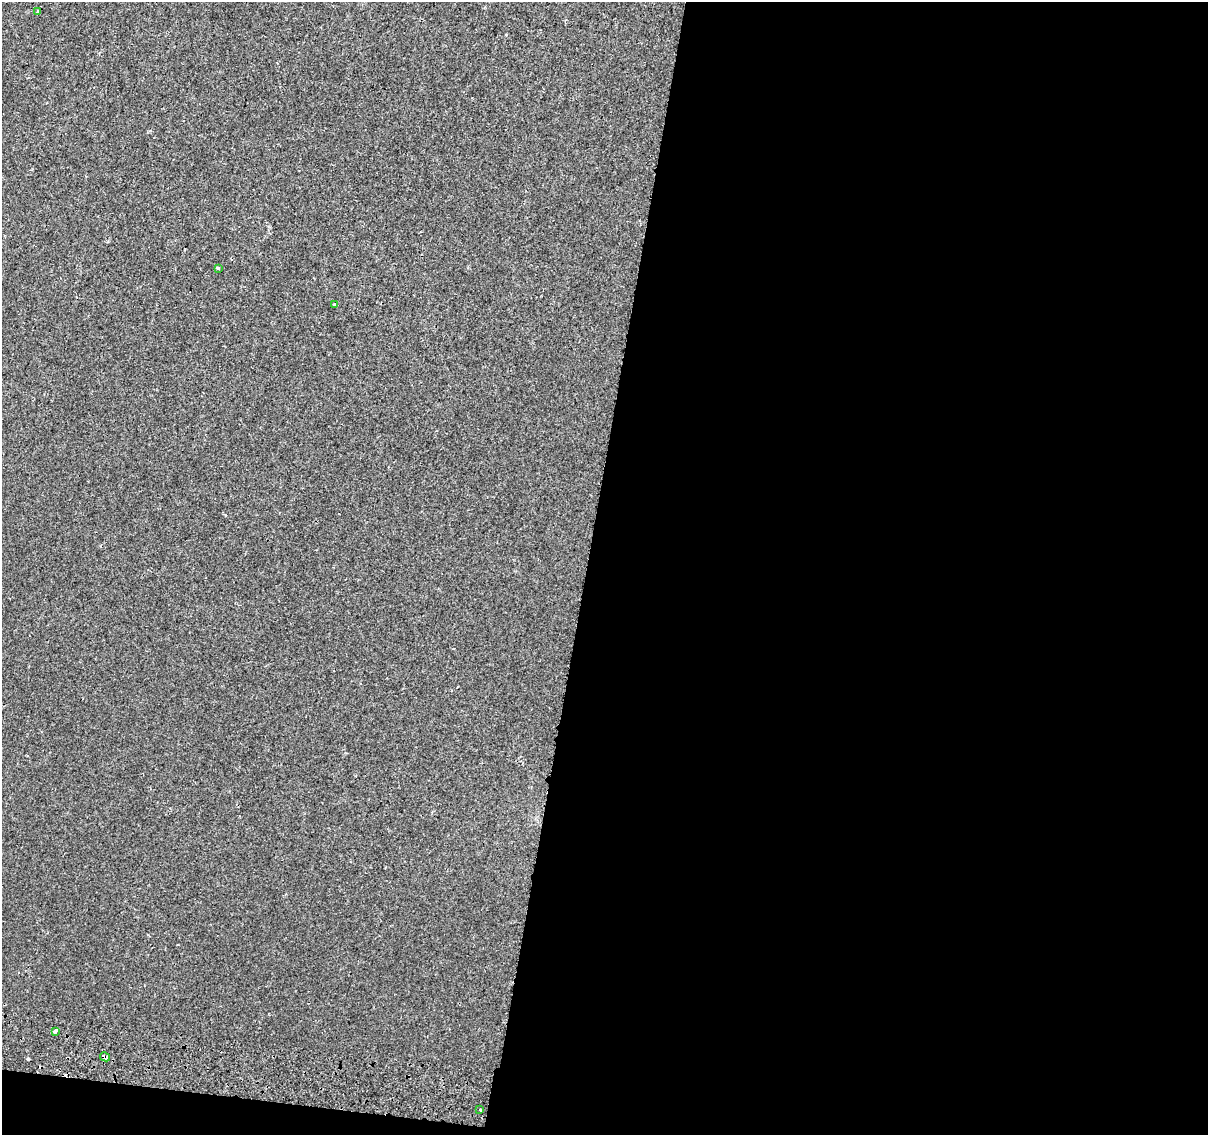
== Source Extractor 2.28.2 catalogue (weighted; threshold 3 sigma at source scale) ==
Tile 16 of 4 x 4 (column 4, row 4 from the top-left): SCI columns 3643-4848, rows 284-1416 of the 4868 x 5159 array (HDU 1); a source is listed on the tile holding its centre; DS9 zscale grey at full resolution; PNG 1210 x 1137 px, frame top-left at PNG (2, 2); each listed source drawn as its Kron ellipse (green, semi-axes under 4 px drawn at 4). Shown black and unused: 53% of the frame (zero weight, under 2 of 3 exposures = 3% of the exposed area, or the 3 px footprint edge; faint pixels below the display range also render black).
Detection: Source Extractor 2.28.2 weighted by HDU 2 'WHT'; one run over the whole footprint, this tile lists its part. Background 1.45e-04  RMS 0.0039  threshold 0.0174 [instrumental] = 3 sigma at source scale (4.5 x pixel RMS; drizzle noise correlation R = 1.50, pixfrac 1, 0.0396/0.0396 arcsec/px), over >= 5 px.
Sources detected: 8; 2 cosmic-ray / hot-pixel residue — neither listed nor drawn; the other 6 listed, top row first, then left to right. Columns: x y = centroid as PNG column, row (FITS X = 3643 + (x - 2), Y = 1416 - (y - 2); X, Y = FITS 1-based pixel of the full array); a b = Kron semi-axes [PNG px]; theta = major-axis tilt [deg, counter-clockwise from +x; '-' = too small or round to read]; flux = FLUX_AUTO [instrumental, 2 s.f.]
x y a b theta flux
37 12 4 3 - 0.48
218 268 4 3 - 1.8
335 304 4 3 - 2.9
55 1031 4 3 - 3.6
105 1057 5 3 - 2.5
480 1110 3 3 - 1.3
Overlapping masked pixels (flux is a lower limit): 1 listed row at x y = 105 1057